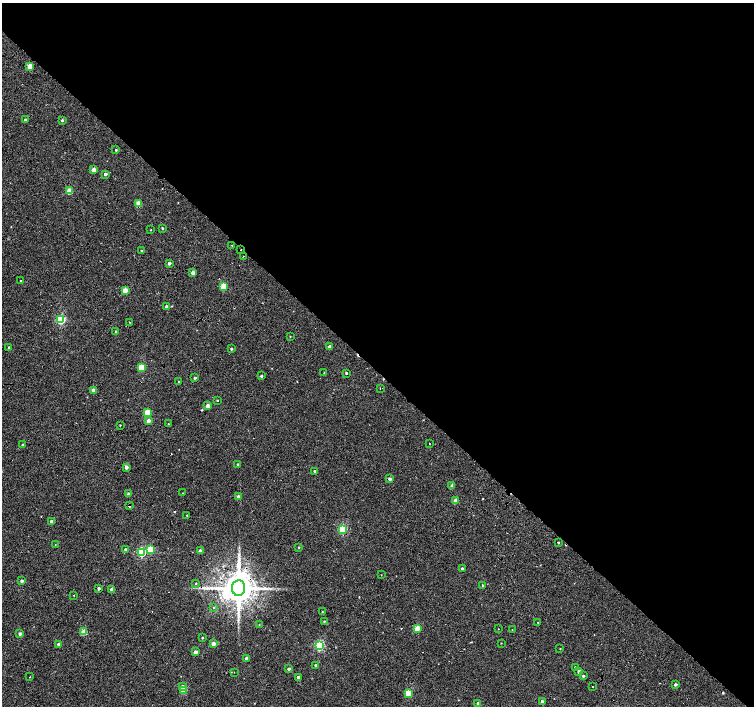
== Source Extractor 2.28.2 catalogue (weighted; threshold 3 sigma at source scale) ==
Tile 3 of 4 x 4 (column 3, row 1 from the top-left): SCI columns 3016-4518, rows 4453-5860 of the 6025 x 6022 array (HDU 1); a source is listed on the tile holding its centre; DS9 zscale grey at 2 x 2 block average (1 PNG px = mean of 2 x 2 image px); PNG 756 x 708 px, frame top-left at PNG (2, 3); each listed source drawn as its Kron ellipse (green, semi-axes under 4 px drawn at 4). Shown black and unused: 54% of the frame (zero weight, under 4 of 8 exposures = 5% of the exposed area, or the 3 px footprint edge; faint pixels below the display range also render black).
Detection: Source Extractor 2.28.2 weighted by HDU 2 'WHT'; one run over the whole footprint, this tile lists its part. Background 8.86e-04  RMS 0.0025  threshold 0.0102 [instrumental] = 3 sigma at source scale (4.09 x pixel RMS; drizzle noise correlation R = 1.36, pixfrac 0.8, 0.0396/0.0396 arcsec/px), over >= 5 px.
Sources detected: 118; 1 inside a brighter object's white glare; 11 cosmic-ray / hot-pixel residue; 1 long thin detection or spike segment (spike, bleed or trail) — neither listed nor drawn; the other 105 listed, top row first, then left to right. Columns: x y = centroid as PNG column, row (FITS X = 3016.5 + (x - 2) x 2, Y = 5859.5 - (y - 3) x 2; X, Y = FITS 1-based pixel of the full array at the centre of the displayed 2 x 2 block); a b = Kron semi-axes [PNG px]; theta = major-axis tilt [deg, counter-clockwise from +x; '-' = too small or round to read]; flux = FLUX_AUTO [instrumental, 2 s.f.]
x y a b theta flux
30 66 3 3 - 8.2
25 120 3 2 - 1.2
62 120 2 2 - 0.93
116 150 2 2 - 0.58
94 170 3 2 - 4.8
105 174 2 2 - 1.4
69 191 3 3 - 9
138 203 3 3 - 9
162 228 3 2 - 0.71
151 230 2 2 - 0.2
232 245 2 2 - 0.21
241 250 2 2 - 0.16
141 251 2 2 - 0.6
243 256 2 2 - 0.22
169 263 2 2 - 1.6
193 273 3 2 - 3
20 281 2 2 - 0.22
224 287 3 3 - 16
125 290 3 2 - 7.3
166 306 3 2 - 1.3
61 319 3 3 - 43
130 322 2 2 - 0.26
116 332 2 2 - 1.1
290 336 2 2 - 0.28
9 347 2 2 - 0.64
330 347 2 2 - 2.8
231 349 2 2 - 0.69
142 368 3 3 - 20
324 373 2 2 - 0.38
346 373 2 2 - 0.71
261 376 2 2 - 1
195 378 2 2 - 1.1
179 382 2 2 - 0.34
380 388 2 2 - 0.26
93 390 3 2 - 3.4
217 400 2 2 - 0.41
208 406 3 2 - 5.2
148 413 3 3 - 14
149 421 3 2 - 3.2
168 424 2 2 - 0.42
120 425 2 2 - 0.3
429 444 2 2 - 0.21
22 445 2 2 - 0.7
237 464 2 2 - 0.54
126 467 2 2 - 3.1
315 471 2 2 - 0.75
389 479 3 2 - 1.7
452 486 2 2 - 2.8
183 493 2 2 - 0.2
128 494 3 2 - 1.6
239 497 3 2 - 2.1
455 500 2 2 - 4.6
129 506 4 2 - 0.5
187 515 2 2 - 0.43
52 521 3 3 - 1.7
343 529 3 3 - 32
558 543 2 2 - 0.46
55 544 2 2 - 0.21
299 547 2 2 - 0.39
125 549 2 2 - 1.1
151 550 3 3 - 18
200 551 2 2 - 2.8
142 552 3 3 - 40
462 568 3 2 - 0.94
381 575 2 2 - 0.19
22 581 2 2 - 1.7
196 583 2 2 - 0.37
483 586 2 2 - 0.93
99 588 3 2 - 1.1
238 588 8 6 85 1300
112 589 2 2 - 3.5
74 595 2 2 - 0.24
214 607 2 2 - 0.62
322 612 2 2 - 0.23
324 621 3 2 - 0.48
538 622 2 2 - 0.25
259 625 2 2 - 0.27
417 628 3 2 - 12
499 629 2 2 - 0.28
512 630 2 2 - 0.24
84 632 3 2 - 9.6
20 634 2 2 - 1.9
202 637 2 2 - 0.51
501 643 2 2 - 0.22
59 644 2 2 - 2.7
213 644 2 2 - 5.5
319 646 3 3 - 53
560 648 2 2 - 0.31
195 652 2 2 - 3.3
246 659 2 2 - 3.2
316 665 2 2 - 0.66
575 667 2 2 - 0.71
289 669 2 2 - 1.2
579 671 2 2 - 2.6
234 672 2 2 - 0.21
583 676 2 2 - 0.86
30 677 2 2 - 0.3
298 677 2 2 - 3.4
675 684 2 2 - 1.3
183 686 4 4 - 1.1
593 687 2 2 - 0.22
183 690 3 2 - 12
409 693 3 3 - 16
542 701 3 2 - 1.1
478 703 2 2 - 1.6
Overlapping masked pixels (flux is a lower limit): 9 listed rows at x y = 30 66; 138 203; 241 250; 208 406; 129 506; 343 529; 483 586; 99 588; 238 588